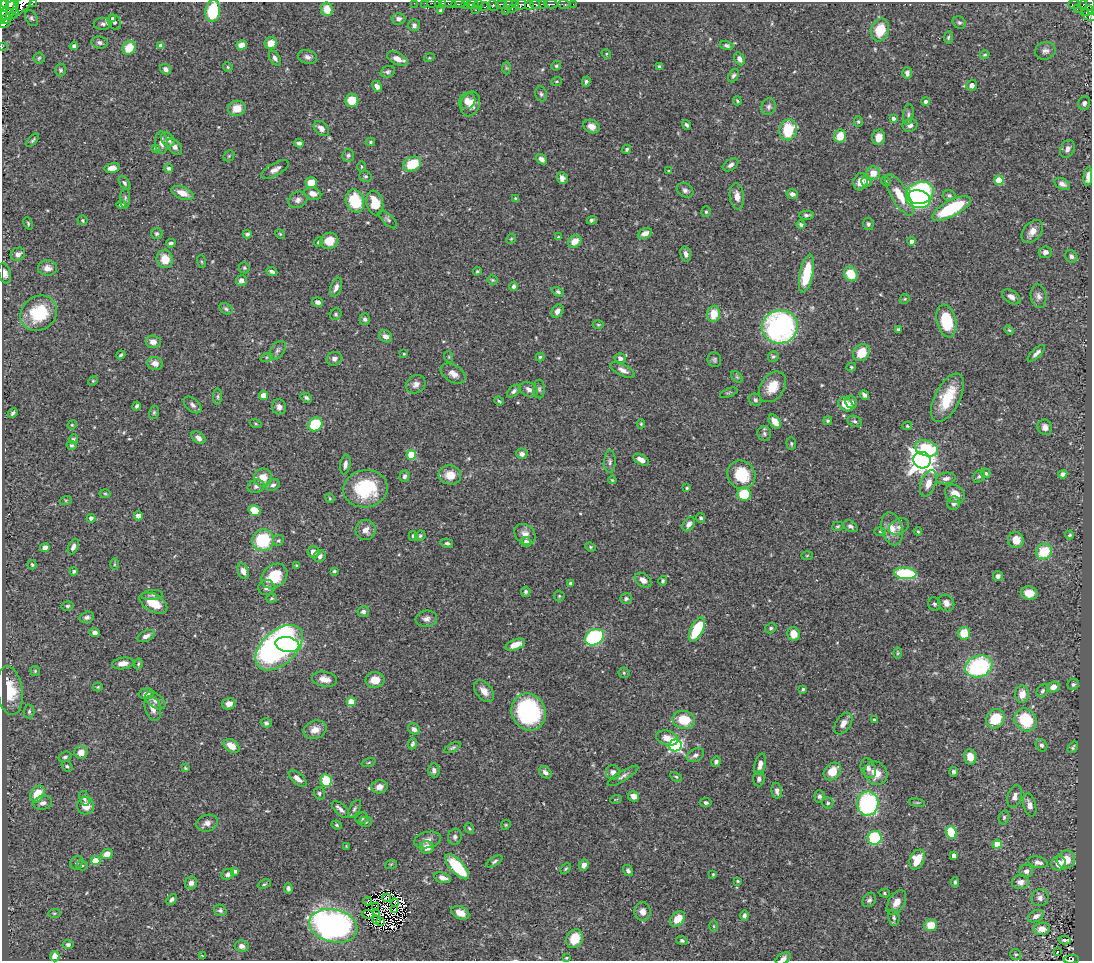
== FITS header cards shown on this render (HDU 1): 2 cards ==
NAXIS1  =                 1090
NAXIS2  =                  959

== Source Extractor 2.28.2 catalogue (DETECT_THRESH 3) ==
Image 1090 x 959 px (HDU 1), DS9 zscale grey, 1 PNG px = 1 image px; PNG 1094 x 963 px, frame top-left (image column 1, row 959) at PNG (2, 2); each listed source drawn as its Kron ellipse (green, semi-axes under 4 px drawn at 4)
Background 0.634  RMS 0.017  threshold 0.0518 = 3 sigma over >= 5 px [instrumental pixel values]
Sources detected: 538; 6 with non-positive FLUX_AUTO (blend fragments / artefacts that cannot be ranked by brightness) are neither listed nor drawn; of the other 532, the 500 brightest by FLUX_AUTO listed and drawn (32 fainter detections omitted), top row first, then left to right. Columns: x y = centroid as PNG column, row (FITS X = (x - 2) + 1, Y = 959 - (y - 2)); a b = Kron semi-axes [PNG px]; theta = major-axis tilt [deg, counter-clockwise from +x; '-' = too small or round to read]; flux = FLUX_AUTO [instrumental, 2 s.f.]
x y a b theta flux
33 2 3 2 - 21
414 3 2 2 - 5.8
425 3 2 2 - 5.5
432 3 2 2 - 5.5
438 3 2 2 - 7.2
442 3 3 2 - 7.1
448 3 8 3 -9 8.5
3 4 7 5 -85 440
10 4 9 5 -1 480
458 4 7 3 4 34
465 4 3 2 - 53
478 4 5 3 - 35
501 4 6 2 0 76
516 4 3 3 - 45
535 4 5 3 - 91
542 4 3 3 - 12
551 4 6 3 2 76
563 4 6 3 -10 31
573 4 3 2 - 3.7
22 5 12 6 46 420
473 5 6 3 -3 300
493 5 5 5 - 60
509 5 5 4 - 56
521 5 6 5 - 97
529 5 4 4 - 200
1074 5 6 3 -2 21
1083 5 4 2 - 31
1091 5 9 2 -87 70
485 7 5 3 - 37
512 8 4 3 - 16
327 9 7 6 - 16
1077 9 2 2 - 3.7
440 10 4 3 - 1.7
476 10 3 2 - 3.3
1087 10 5 5 - 77
9 11 10 6 54 660
213 11 11 7 81 62
505 11 2 2 - 7.4
3 12 12 3 83 600
14 13 6 4 61 97
1089 15 8 5 -32 150
31 18 8 5 -62 2.6
112 18 3 3 - 1.5
6 19 6 4 27 170
399 19 7 6 - 4.5
114 22 8 6 -62 2.3
5 23 6 3 27 120
959 23 7 5 -33 2.4
103 24 9 6 -1 3.7
414 25 6 5 - 3.4
880 30 11 8 73 28
948 37 6 4 86 1.8
100 43 8 6 -9 4
271 43 6 6 - 13
242 45 5 4 - 11
727 45 7 4 -14 2.7
74 46 4 4 - 2.5
161 46 4 4 - 4.4
2 47 2 2 - 5.6
129 48 7 6 - 27
1045 51 10 8 13 5.2
606 54 5 4 - 1.5
985 55 5 4 - 1.6
307 57 10 7 -17 4.9
39 58 5 5 - 2
275 58 8 5 -57 3.9
429 58 5 3 - 1.1
397 59 11 6 -25 7.9
740 59 7 4 -60 5.3
556 66 5 4 - 1.9
659 66 4 3 - 1.9
228 67 5 4 - 1.5
506 68 6 4 -88 1.7
166 69 6 5 - 4
60 70 6 5 - 2.2
388 72 7 5 19 2.7
907 73 6 5 - 3.9
733 76 7 5 63 2.4
556 81 5 3 - 1.2
586 82 5 4 - 2.5
972 85 6 5 - 5.6
377 86 6 4 -59 5.4
541 94 7 6 - 2.4
352 100 7 6 - 21
467 101 8 8 - 7.8
737 101 4 3 - 1.4
926 102 4 4 - 4.3
1084 103 7 6 - 3.6
470 104 13 9 68 12
769 107 8 7 - 4
237 108 9 7 13 16
908 114 10 5 82 3.5
893 118 4 4 - 3.6
858 121 5 4 - 1.8
687 125 5 3 - 2.5
910 125 7 6 - 5.1
591 126 8 6 -25 7.3
321 129 9 6 -44 6.8
788 130 10 8 71 55
840 136 6 6 - 20
879 137 8 6 77 13
168 139 8 6 -45 7.1
33 140 8 3 47 1.9
370 142 5 4 - 1.5
161 143 11 6 -87 6.3
299 143 5 4 - 3
174 147 9 6 -46 5.6
155 148 4 3 - 1.1
627 149 5 4 - 2.2
1067 149 9 6 67 5.3
348 155 6 6 - 2.5
229 156 6 5 - 1.6
541 159 6 4 -39 4.9
412 164 9 7 26 40
731 165 8 5 33 3.8
361 166 5 3 - 1.2
112 168 8 5 12 7.9
169 168 4 4 - 3.1
275 169 15 6 29 6.3
669 171 3 3 - 1.4
873 173 6 6 - 14
365 176 6 5 - 2.2
1088 177 9 4 84 6.1
562 178 6 5 - 5.8
999 180 4 4 - 37
866 181 5 5 - 4.3
886 181 5 4 - 1.5
860 182 9 7 71 13
125 183 7 5 -56 2.4
311 183 5 5 - 22
1062 184 8 5 -26 5.3
685 190 9 7 -32 4
182 193 12 6 -22 12
920 193 14 11 15 150
313 194 9 6 -16 6.8
792 194 6 5 - 4.8
900 195 23 8 -59 23
949 195 6 5 - 2.7
737 196 13 7 -82 8.5
125 198 10 5 89 2.7
516 199 4 3 - 2.5
918 199 12 8 -9 190
298 200 10 8 27 5.3
355 201 12 9 -73 48
375 203 12 8 -77 27
121 205 5 4 - 3
951 208 21 8 28 81
706 212 5 4 - 1.8
806 215 7 4 1 2.8
388 219 12 5 -44 3.2
83 220 5 5 - 1.4
592 220 5 3 - 2.5
28 223 6 4 -66 1.7
868 224 6 5 - 2.5
801 225 4 4 - 2.9
1032 231 13 8 50 9.5
645 233 7 5 25 6.6
157 234 6 6 - 2.7
247 234 4 3 - 2.5
280 234 5 4 - 1.4
558 237 4 3 - 1.3
511 239 5 4 - 1.4
329 241 9 8 - 17
575 241 7 6 - 12
912 241 4 4 - 5.1
318 242 5 3 - 1.9
171 243 5 4 - 2.7
1045 252 7 6 - 5
18 254 7 6 - 5.4
686 254 7 5 -74 5
1071 256 6 5 - 3.5
165 259 9 8 - 17
201 262 6 3 -71 1.2
47 268 9 7 -2 7.4
244 268 6 5 - 2
272 271 6 3 -23 3.3
477 271 4 3 - 1.4
5 273 10 6 -77 5.9
806 274 19 6 78 48
851 274 7 6 - 31
241 280 5 5 - 6.1
492 280 5 4 - 1.6
514 286 5 4 - 3.4
336 287 10 5 69 5
558 292 6 4 -29 2.3
1039 296 12 8 -83 5.8
1011 297 10 6 -33 6.2
905 299 5 4 - 1.4
318 302 5 4 - 5
226 309 7 5 -29 2.7
557 311 7 5 59 6.1
39 313 19 16 38 57
336 314 6 5 - 2.3
713 314 8 6 82 20
365 319 6 5 - 3
946 321 17 9 -76 49
598 325 5 3 - 1.2
780 327 18 16 10 270
898 329 4 4 - 1.8
1009 330 5 4 - 1.5
386 336 7 5 -33 5.7
153 342 7 6 - 7.5
278 350 11 6 52 4.3
861 353 9 7 48 24
1036 353 11 4 44 4.8
404 354 3 2 - 1.1
121 355 4 3 - 1.8
267 357 6 4 18 1.9
449 357 6 3 -72 1.2
540 357 4 4 - 1.7
773 357 5 5 - 2.3
620 358 6 5 - 4.3
334 359 7 6 - 4.9
714 360 7 6 - 2.5
155 363 8 6 -13 7.3
851 367 4 4 - 1.5
623 370 13 5 -27 5.9
453 374 14 8 -31 7.9
737 377 7 4 -45 1.7
93 381 5 4 - 1.3
416 384 10 8 39 7.4
772 387 17 11 55 20
529 389 9 7 -22 5.7
539 389 9 5 90 2.8
514 391 8 5 41 3.2
729 393 9 3 21 1.5
263 395 4 4 - 15
864 395 5 4 - 3.6
218 397 8 4 90 2.4
306 397 6 4 -32 2.3
947 398 26 12 63 38
755 400 6 6 - 2.6
499 401 5 3 - 1.4
851 402 6 5 - 3.9
846 404 8 6 -37 20
193 405 10 6 -40 4.5
137 406 4 3 - 3.1
279 407 7 7 - 5.6
154 412 7 5 75 1.9
13 413 5 3 - 2.3
828 421 4 4 - 1.5
855 421 7 5 -23 2.4
775 422 8 5 -53 9.5
256 424 6 3 -19 1.2
315 424 7 6 - 47
641 424 4 4 - 1.5
72 425 5 4 - 1.2
907 426 5 4 - 1.3
1045 427 8 7 - 6
764 434 7 7 - 3.1
198 438 8 5 -37 5.5
73 439 5 4 - 2
791 443 6 4 -89 1.8
72 445 5 4 - 2.1
926 448 12 7 -17 60
522 454 6 5 - 4.6
411 455 5 4 - 47
641 460 8 5 -30 6.5
922 460 8 8 - 1200
610 462 11 5 89 3.5
345 464 10 5 81 5.1
986 473 5 4 - 2.9
1063 474 5 4 - 4.1
450 475 11 9 -7 17
741 475 15 13 -50 42
404 476 6 5 - 3.5
979 476 7 5 54 2.2
263 478 9 9 - 14
946 478 10 5 9 4.8
612 480 4 3 - 1.1
928 483 14 7 70 11
273 485 7 5 30 3.2
256 486 8 6 13 4.1
687 488 3 3 - 1.6
365 489 22 18 10 70
105 493 6 4 -1 1.5
744 494 7 6 - 37
955 494 10 8 -36 12
330 498 5 4 - 1.2
66 500 6 4 18 1.3
954 503 7 6 - 3.9
254 511 6 5 - 27
138 516 4 4 - 9.7
91 518 4 4 - 4.6
701 518 5 4 - 2.4
689 524 8 5 54 5.4
838 526 6 4 15 1.6
850 526 8 5 -32 3.6
899 527 11 7 29 4.3
892 529 17 10 -75 15
366 530 10 10 - 9.2
918 531 4 3 - 1.2
880 532 5 3 - 1.3
525 534 11 9 -41 9.4
1069 535 4 3 - 1.7
413 536 5 4 - 2.5
420 536 5 5 - 2.1
263 540 11 10 - 62
278 540 5 5 - 1.7
1016 540 8 8 - 14
526 542 5 5 - 5.5
447 543 6 4 -13 2.9
73 547 8 5 64 5
590 547 5 4 - 1.5
45 548 5 4 - 6.5
1044 551 8 7 - 37
313 552 6 6 - 7.2
320 556 6 5 - 4
807 556 5 3 - 1.2
114 564 6 4 89 1.3
32 565 5 3 - 1.5
297 566 4 3 - 1.6
74 571 4 4 - 2.1
243 571 8 5 -65 6.5
334 571 3 3 - 1.6
905 573 11 5 -5 91
274 576 14 11 40 33
998 576 5 5 - 3.9
643 580 9 6 -36 7.6
663 581 5 4 - 2
571 583 4 3 - 2.5
266 588 8 7 - 4.9
526 592 5 4 - 2.5
1029 593 8 6 -10 14
152 595 11 5 5 3.2
559 596 5 5 - 1.5
272 598 5 4 - 1.5
626 599 6 5 - 3.2
153 603 15 8 -29 23
946 603 9 7 -52 6.8
934 604 7 6 - 2.4
67 606 6 4 13 2
363 612 6 5 - 3.8
87 617 7 5 16 3.7
426 619 11 8 8 5.7
771 628 6 5 - 2.1
697 629 13 6 62 58
95 633 5 4 - 4.5
964 633 6 6 - 26
794 634 7 6 - 13
146 636 9 5 23 5.9
594 637 10 7 29 150
287 645 12 7 -10 100
515 645 10 5 21 15
279 648 28 17 43 420
898 653 6 4 89 1.5
123 663 11 5 9 9.4
138 664 5 3 - 1.6
979 666 14 10 20 130
35 671 5 5 - 1.5
624 673 5 5 - 1.6
324 679 12 7 -10 9.5
375 680 9 7 2 16
1073 684 6 5 - 2.4
98 687 5 4 - 1.5
1053 687 6 5 - 7.7
803 689 4 3 - 2
10 691 24 13 -82 36
484 691 13 8 -51 10
1042 691 7 5 57 2.6
146 694 7 5 4 6.3
1022 694 9 7 88 12
155 700 11 7 -37 5.8
351 702 4 4 - 31
229 704 7 5 14 7.7
153 708 13 7 -72 8.3
29 711 7 5 88 2.6
529 712 19 17 -66 130
995 719 10 8 51 44
684 720 11 9 -11 30
874 720 4 3 - 1.6
1026 720 12 10 -54 53
266 723 5 4 - 2.3
843 724 12 7 56 7.6
414 729 6 5 - 4.2
315 730 12 9 19 11
667 738 11 7 -14 12
412 744 5 3 - 2.3
1041 745 6 5 - 2.9
232 746 9 6 -36 15
675 746 6 6 - 180
1073 747 6 4 53 1.7
453 748 9 3 28 2.3
81 752 6 6 - 11
695 755 9 6 31 4.3
65 757 7 5 17 2.5
970 757 8 6 -78 14
369 762 7 3 19 1.5
716 762 5 5 - 3
760 764 11 5 76 7.9
67 766 6 4 -38 2.1
185 768 4 3 - 1.3
868 768 10 7 -68 5.3
434 770 7 6 - 4.7
832 771 10 7 47 21
545 772 7 5 -42 4.6
613 772 7 7 - 5.9
953 772 5 4 - 2.6
876 773 12 10 -53 17
623 776 17 5 31 4.8
676 777 6 4 -29 1.6
298 778 11 5 -41 8.3
759 779 7 6 - 3.2
326 781 6 5 - 44
379 787 8 6 14 7.7
777 791 8 5 -79 4.8
319 793 6 5 - 2.3
37 794 9 6 60 26
634 796 5 5 - 8.5
819 796 6 5 - 3.2
1015 796 12 7 74 6.5
84 798 7 5 -71 3.3
616 799 6 3 18 1.3
43 803 9 7 12 4.6
706 803 6 4 -9 2.5
828 803 6 5 - 2.2
917 803 8 4 -8 1.6
868 804 12 10 88 160
1030 805 12 6 -75 7.4
85 806 9 8 - 14
354 809 10 5 61 2.7
341 810 11 5 -42 4.6
1004 817 7 5 76 2.3
362 818 6 5 - 3
366 822 6 5 - 2
207 823 11 8 16 6.3
337 825 5 4 - 1.4
506 825 5 4 - 1.4
469 828 5 4 - 1.7
951 832 6 5 - 48
455 837 8 7 - 3.8
875 838 7 7 - 87
428 840 13 8 12 7
997 844 4 4 - 25
346 847 4 2 - 1.1
427 847 7 6 - 11
107 854 6 5 - 11
954 856 4 4 - 7.4
917 859 10 7 65 21
1066 860 9 9 - 18
96 861 4 4 - 27
494 861 9 4 32 2.4
1038 862 10 5 -12 5.6
77 863 7 6 - 2.7
1059 863 7 7 - 12
391 864 6 3 18 1.2
82 865 5 5 - 1.8
584 865 5 5 - 5.7
457 867 16 6 -47 68
566 869 6 4 45 1.7
235 871 4 3 - 3.3
628 871 6 4 -56 3
1026 871 7 6 - 5.8
228 874 6 5 - 4.1
713 874 3 3 - 1.2
443 878 9 5 -15 6.6
738 881 3 3 - 1.5
955 882 5 3 - 2.1
1020 882 8 7 - 7.7
191 883 6 6 - 5.6
264 884 7 3 25 1.5
288 888 5 4 - 3.2
884 893 5 4 - 1.5
387 898 4 2 - 1.5
1040 898 9 8 - 5.3
172 899 6 4 47 3.1
869 900 8 6 53 3
368 901 4 2 - 1.6
896 902 13 8 58 11
395 903 4 2 - 1.6
376 907 3 2 - 1.8
220 910 6 5 - 2.7
394 910 3 2 - 1.2
643 912 9 8 - 8
54 913 6 4 5 1.6
460 913 9 6 -25 11
368 914 6 2 -2 1.3
377 914 4 3 - 1.4
744 916 5 4 - 3
1036 916 8 5 27 5.6
894 917 8 5 -79 3
376 919 2 2 - 1.8
677 919 9 6 47 17
381 921 3 2 - 1.4
931 925 6 6 - 20
333 926 24 16 -13 410
714 926 5 3 - 1.3
1042 929 8 6 8 11
575 939 9 8 - 25
682 940 5 4 - 2.3
1065 940 6 2 -10 2.6
68 944 5 4 - 2.9
242 946 7 6 - 4.1
1058 951 3 2 - 1.8
1016 954 6 5 - 2
55 956 5 4 - 11
203 956 3 3 - 1.3
566 958 4 3 - 1.2
783 958 8 5 29 4.3
1071 959 8 3 3 83
At the frame edge (FLAGS 8, measured only in part): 17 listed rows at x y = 33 2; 414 3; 425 3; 432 3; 438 3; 442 3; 448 3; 3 4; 10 4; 22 5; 1091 5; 213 11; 3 12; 2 47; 5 273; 783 958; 1071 959
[32 fainter detections neither listed nor drawn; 6 non-positive-flux detections neither listed nor drawn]